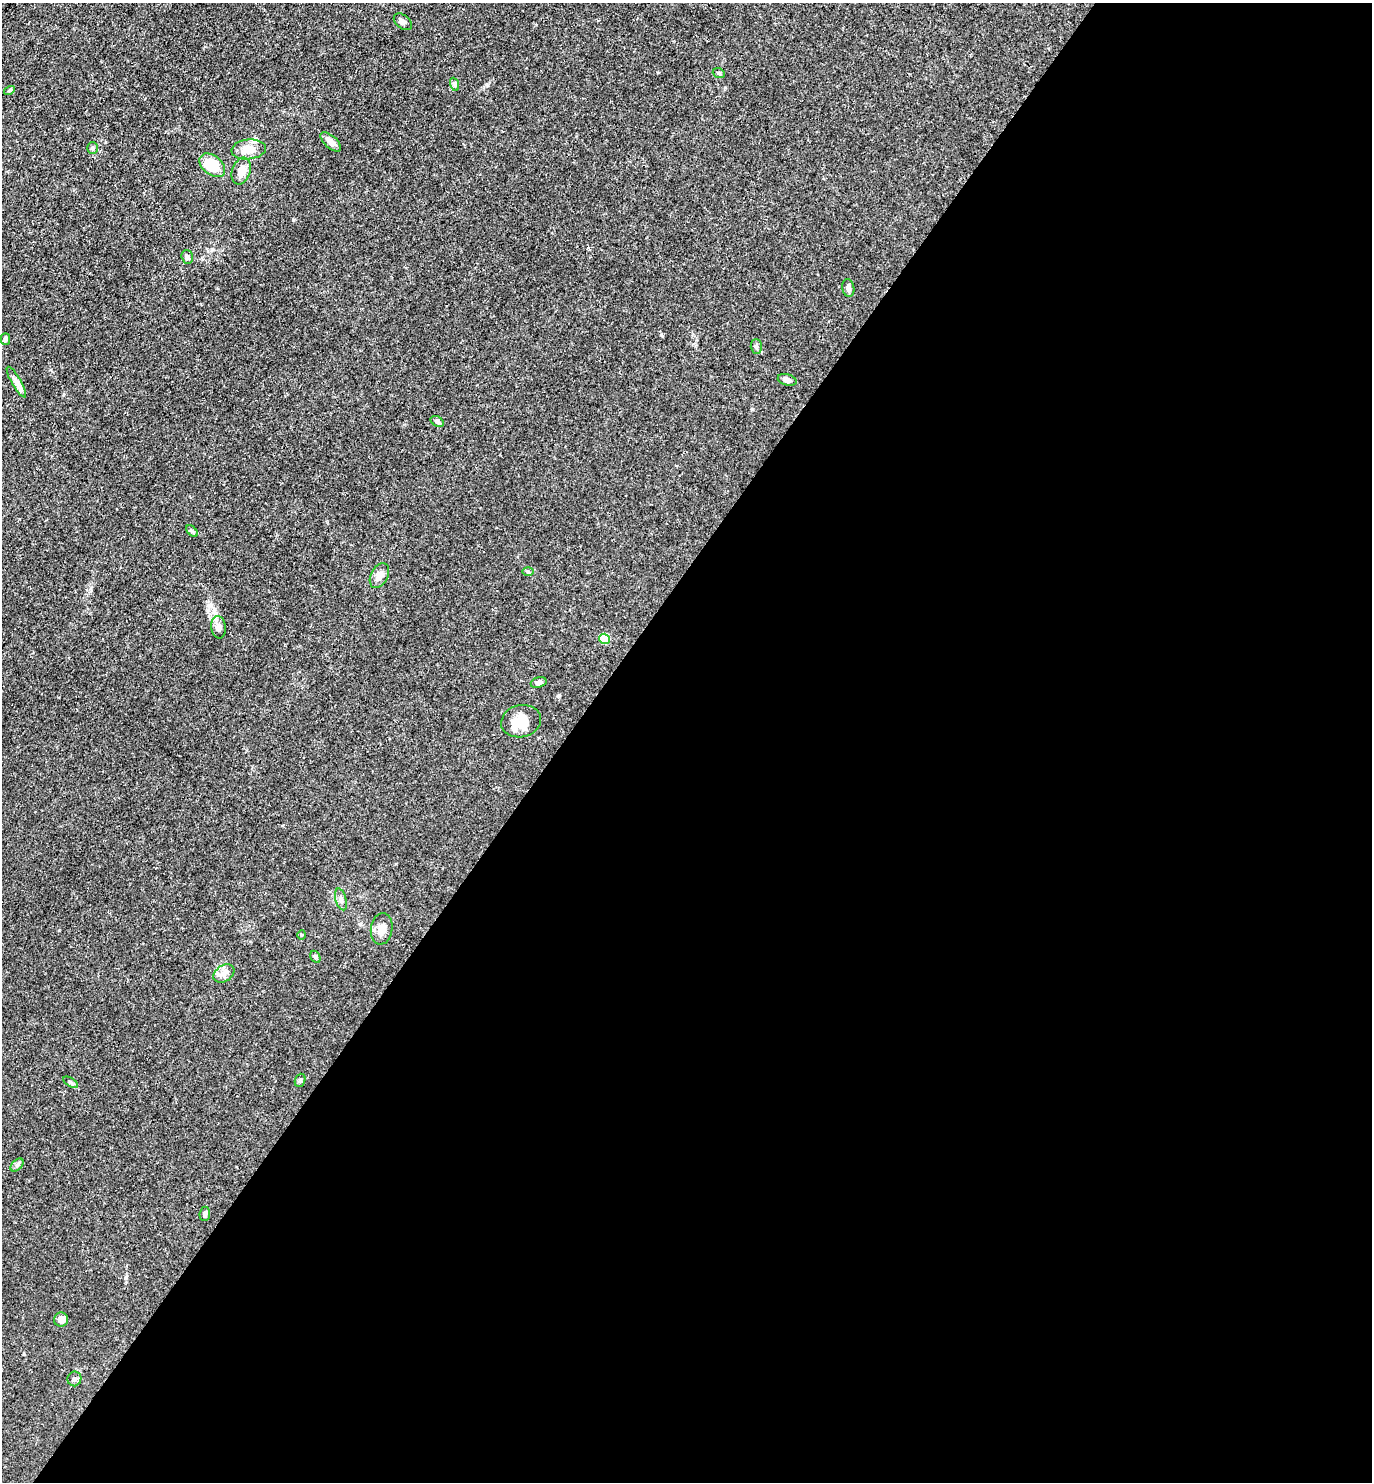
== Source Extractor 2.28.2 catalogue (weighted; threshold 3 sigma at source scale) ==
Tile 12 of 4 x 4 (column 4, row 3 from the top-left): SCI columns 4405-5774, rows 1481-2960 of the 5925 x 5919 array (HDU 1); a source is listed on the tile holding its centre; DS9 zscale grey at full resolution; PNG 1374 x 1484 px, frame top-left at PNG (2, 3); each listed source drawn as its Kron ellipse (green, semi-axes under 4 px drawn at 4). Shown black and unused: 59% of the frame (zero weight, under 3 of 4 exposures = <1% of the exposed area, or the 3 px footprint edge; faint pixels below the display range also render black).
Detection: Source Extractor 2.28.2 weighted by HDU 2 'WHT'; one run over the whole footprint, this tile lists its part. Background 0.0243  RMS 0.0028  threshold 0.0126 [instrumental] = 3 sigma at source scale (4.5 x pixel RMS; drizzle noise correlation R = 1.50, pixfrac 1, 0.05/0.05 arcsec/px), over >= 5 px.
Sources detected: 36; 2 inside a brighter listed object's ellipse — not listed separately; the other 34 listed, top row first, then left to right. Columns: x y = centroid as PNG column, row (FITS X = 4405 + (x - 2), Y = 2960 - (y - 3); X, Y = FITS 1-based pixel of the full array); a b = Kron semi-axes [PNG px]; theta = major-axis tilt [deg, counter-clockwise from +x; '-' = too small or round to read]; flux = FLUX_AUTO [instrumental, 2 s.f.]
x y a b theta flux
403 22 10 6 -39 0.92
719 73 6 4 -21 0.43
454 84 7 4 -71 0.53
9 90 6 4 32 0.38
331 142 13 6 -43 1.6
92 148 6 5 - 0.48
249 149 17 10 6 3.9
212 165 15 9 -39 9.6
241 171 14 9 71 3.3
187 257 7 5 -72 0.73
848 288 9 6 -82 1
5 339 6 5 - 0.65
756 347 7 5 -89 0.59
787 380 9 5 -16 1.4
16 382 17 4 -60 1.4
437 421 7 4 -31 0.65
192 531 7 4 -46 0.43
528 571 6 4 -1 0.39
379 576 13 8 62 2.1
218 627 11 7 -85 1.3
604 639 5 5 - 14
539 682 8 5 18 0.75
521 721 20 16 13 6.1
341 899 11 5 -74 0.9
382 929 16 10 82 2.4
301 935 5 3 - 0.26
315 957 6 4 -59 0.45
224 974 11 8 32 1.6
300 1080 7 5 70 0.46
70 1082 8 4 -31 0.49
17 1165 8 4 46 0.57
205 1214 7 5 85 0.76
61 1320 7 7 - 2.2
74 1379 7 7 - 0.87
Unlisted compact peaks at least as high as the median listed source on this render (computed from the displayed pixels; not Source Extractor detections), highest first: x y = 293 220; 558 696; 487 85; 752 409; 661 335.